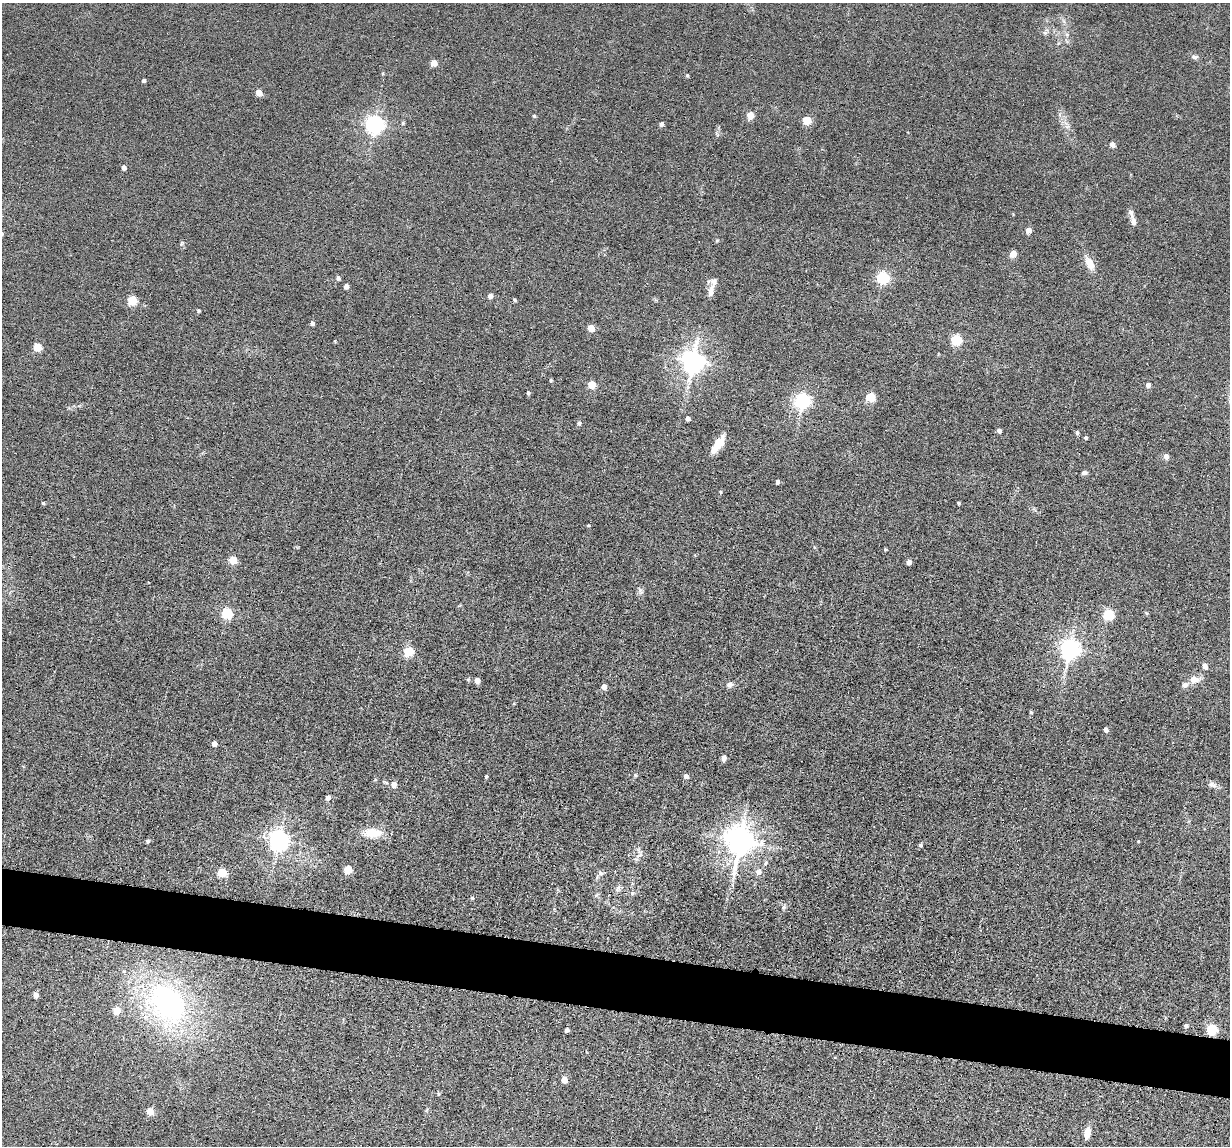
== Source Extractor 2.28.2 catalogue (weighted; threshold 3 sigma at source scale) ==
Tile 6 of 4 x 4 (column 2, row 2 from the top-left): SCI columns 1337-2564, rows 2447-3590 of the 5239 x 4989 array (HDU 1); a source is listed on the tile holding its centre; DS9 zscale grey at full resolution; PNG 1232 x 1148 px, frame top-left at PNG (2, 3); no overlay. Shown black and unused: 5% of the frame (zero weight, under 6 of 12 exposures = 6% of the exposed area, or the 3 px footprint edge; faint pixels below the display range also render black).
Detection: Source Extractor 2.28.2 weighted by HDU 2 'WHT'; one run over the whole footprint, this tile lists its part. Background 0.0129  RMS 0.0037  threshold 0.0153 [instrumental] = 3 sigma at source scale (4.09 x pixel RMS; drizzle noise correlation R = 1.36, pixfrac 0.8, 0.05/0.05 arcsec/px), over >= 5 px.
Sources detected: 105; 3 inside a brighter listed object's ellipse — not listed separately; the other 102 listed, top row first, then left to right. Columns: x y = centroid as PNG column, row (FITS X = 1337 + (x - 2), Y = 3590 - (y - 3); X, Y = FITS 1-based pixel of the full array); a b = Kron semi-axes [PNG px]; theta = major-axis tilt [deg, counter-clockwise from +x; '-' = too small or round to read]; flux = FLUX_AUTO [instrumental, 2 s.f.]
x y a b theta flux
1045 33 6 6 - 0.72
1067 35 6 4 -1 0.61
1194 57 9 6 -7 0.94
434 63 5 4 - 4.8
687 75 4 3 - 0.45
144 80 4 3 - 0.89
259 92 5 4 - 4.6
750 115 5 5 - 6.5
534 116 4 4 - 0.47
807 120 5 5 - 12
403 123 5 5 - 0.43
374 124 6 6 - 160
661 124 4 4 - 1.2
1068 126 7 4 19 0.63
1112 144 4 4 - 3.4
123 167 4 4 - 2
1131 214 16 6 -71 1.5
1028 230 4 4 - 3.5
182 243 6 4 71 0.46
1013 254 5 4 - 6
1090 263 18 10 -60 3.5
883 277 6 5 - 47
338 278 5 4 - 1
346 286 4 4 - 1.8
711 291 18 7 78 2.2
490 296 4 4 - 2.1
132 300 5 5 - 18
514 300 4 3 - 0.56
199 310 4 4 - 0.48
312 323 4 4 - 1.2
591 328 5 4 - 6.9
956 339 5 5 - 28
37 347 5 5 - 12
693 361 8 7 - 270
551 380 4 3 - 0.47
591 384 5 5 - 10
1148 385 4 4 - 1.8
528 392 5 4 - 0.53
870 397 5 5 - 16
802 401 6 6 - 90
688 418 4 4 - 1.7
579 423 5 5 - 0.49
999 431 4 4 - 1.5
1077 432 4 4 - 0.71
1086 438 4 4 - 0.61
718 444 20 8 54 5.2
1166 456 7 6 - 1.2
1084 473 6 4 5 0.98
778 482 4 3 - 1.2
43 503 4 3 - 0.58
959 503 3 3 - 0.59
588 525 4 3 - 0.37
885 549 4 3 - 0.38
233 560 5 5 - 8.6
909 562 4 4 - 2.1
640 591 11 5 -77 0.99
227 613 5 5 - 32
1146 613 6 4 -71 0.36
1108 614 5 5 - 31
1070 649 7 6 - 190
409 651 5 5 - 22
1205 666 6 5 - 1.5
1194 679 14 9 -4 2.9
477 680 4 4 - 3.1
730 684 9 7 14 1.2
604 687 4 4 - 2.6
1031 712 4 3 - 0.5
1106 730 4 4 - 1.8
214 743 4 4 - 2.8
724 758 5 4 - 2
635 775 5 4 - 0.41
486 776 4 3 - 0.47
686 776 4 4 - 1.8
375 780 5 3 - 0.32
394 784 5 5 - 3.1
1212 785 12 7 -23 1.4
328 798 4 4 - 2
373 833 23 11 0 6.3
279 840 7 6 - 220
148 841 6 5 - 0.52
740 841 9 8 - 490
1138 841 4 3 - 0.26
920 845 4 4 - 0.85
639 856 10 5 38 1.2
766 863 7 5 84 0.73
348 869 5 5 - 11
222 872 5 5 - 16
758 872 6 6 - 2.4
600 873 8 6 -62 1
618 888 9 6 74 1.1
632 893 6 5 - 0.58
472 898 4 3 - 0.5
36 995 6 6 - 1.2
168 1004 52 38 -52 69
116 1010 5 5 - 7.2
1186 1026 4 3 - 0.77
1212 1029 5 5 - 28
566 1030 4 4 - 1.4
564 1080 5 4 - 5.2
438 1094 5 5 - 0.4
150 1112 7 6 - 2.7
1087 1133 11 5 79 4